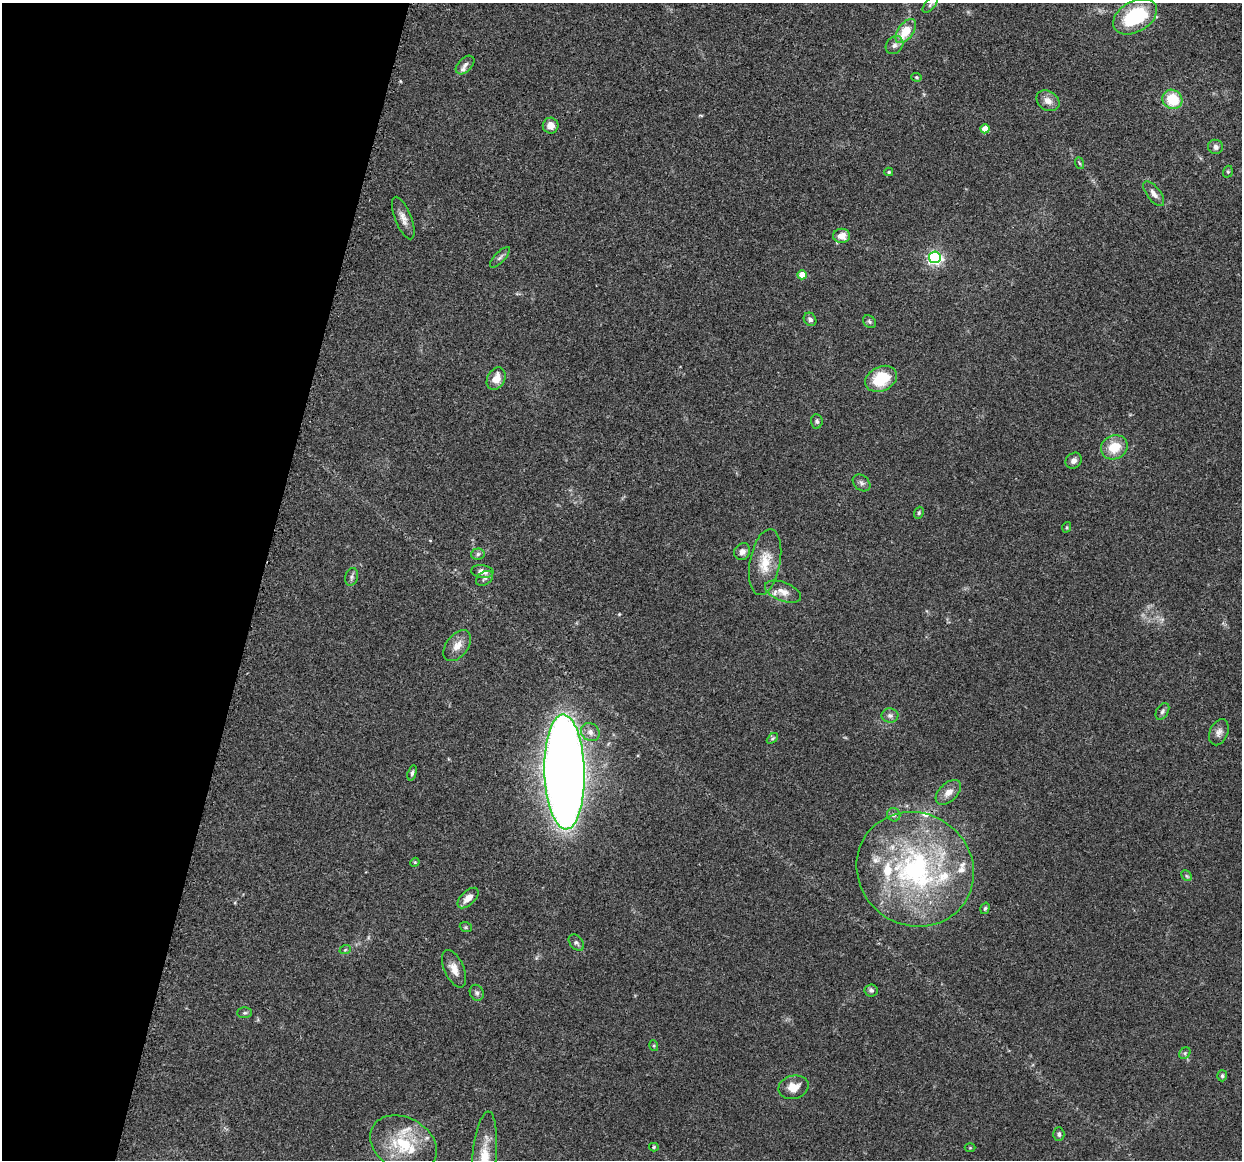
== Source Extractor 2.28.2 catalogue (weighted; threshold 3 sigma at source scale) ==
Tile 9 of 4 x 4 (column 1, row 3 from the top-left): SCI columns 20-1259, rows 1286-2443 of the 5005 x 5016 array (HDU 1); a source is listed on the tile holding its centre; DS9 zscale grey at full resolution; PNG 1244 x 1162 px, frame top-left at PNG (2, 3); each listed source drawn as its Kron ellipse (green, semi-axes under 4 px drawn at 4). Shown black and unused: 21% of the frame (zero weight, under 3 of 4 exposures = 2% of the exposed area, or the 3 px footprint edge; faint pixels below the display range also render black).
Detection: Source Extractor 2.28.2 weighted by HDU 2 'WHT'; one run over the whole footprint, this tile lists its part. Background 0.0837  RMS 0.0063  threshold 0.0283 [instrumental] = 3 sigma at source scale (4.5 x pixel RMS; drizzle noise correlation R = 1.50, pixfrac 1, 0.05/0.05 arcsec/px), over >= 5 px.
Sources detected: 78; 10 inside a brighter listed object's ellipse — not listed separately; the other 68 listed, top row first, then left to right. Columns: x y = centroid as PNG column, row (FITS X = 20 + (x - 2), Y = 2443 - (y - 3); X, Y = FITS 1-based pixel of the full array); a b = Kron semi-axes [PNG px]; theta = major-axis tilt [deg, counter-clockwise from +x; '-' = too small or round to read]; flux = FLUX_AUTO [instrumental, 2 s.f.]
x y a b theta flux
930 5 10 5 48 1.8
1135 17 24 15 30 47
906 31 14 7 54 15
894 45 10 8 47 2.7
465 65 11 7 46 2.5
916 77 5 4 - 0.82
1172 99 10 9 - 19
1048 101 12 9 -34 5
551 126 8 8 - 4.6
985 129 4 4 - 11
1216 147 7 7 - 2.5
1079 163 6 3 -70 0.81
889 172 4 3 - 0.79
1228 172 6 4 70 0.95
1154 194 15 6 -52 3.5
403 218 23 8 -68 5.1
842 236 8 7 - 7
500 257 13 5 46 1.9
935 257 6 6 - 150
802 275 4 4 - 12
810 319 7 6 - 1.9
869 322 7 5 -46 1.3
496 379 12 8 61 7.6
881 379 17 12 26 24
817 421 7 6 - 1.5
1114 447 14 11 28 14
1074 461 9 7 45 2.7
862 483 10 7 -41 2.1
919 513 6 4 71 0.95
1067 527 5 3 - 0.68
742 552 9 7 54 3
478 554 6 5 - 1.5
765 562 33 15 79 15
482 572 11 6 -6 5
352 577 9 6 73 1.8
484 578 9 6 33 2
783 592 19 9 -22 5.8
457 646 17 11 53 6.7
1162 711 9 6 59 1.6
890 715 8 7 - 2.2
590 732 10 8 -43 3.5
1219 732 13 9 67 3.5
772 738 6 4 44 0.9
565 772 57 20 -88 1200
412 773 8 4 74 1.3
948 792 15 9 45 5.4
894 815 7 6 - 1.6
415 862 5 3 - 0.56
915 869 60 56 -34 140
1187 876 6 4 -45 0.96
468 898 13 7 43 5.6
985 908 6 4 72 1
466 927 6 5 - 0.88
576 943 9 6 -49 1.7
345 950 6 3 19 0.68
454 969 20 9 -65 6.2
871 990 6 6 - 1.7
477 993 8 6 -65 1.8
245 1013 7 5 2 1.2
654 1046 5 3 - 0.75
1185 1053 6 5 - 1.1
1222 1076 5 5 - 1.2
793 1087 15 11 14 8.1
1059 1134 7 5 -90 1.7
403 1144 35 26 -28 31
654 1147 4 4 - 0.78
970 1148 5 3 - 0.58
484 1156 44 12 84 16
Isophote crosses this tile's border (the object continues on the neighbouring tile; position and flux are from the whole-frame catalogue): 1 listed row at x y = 484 1156